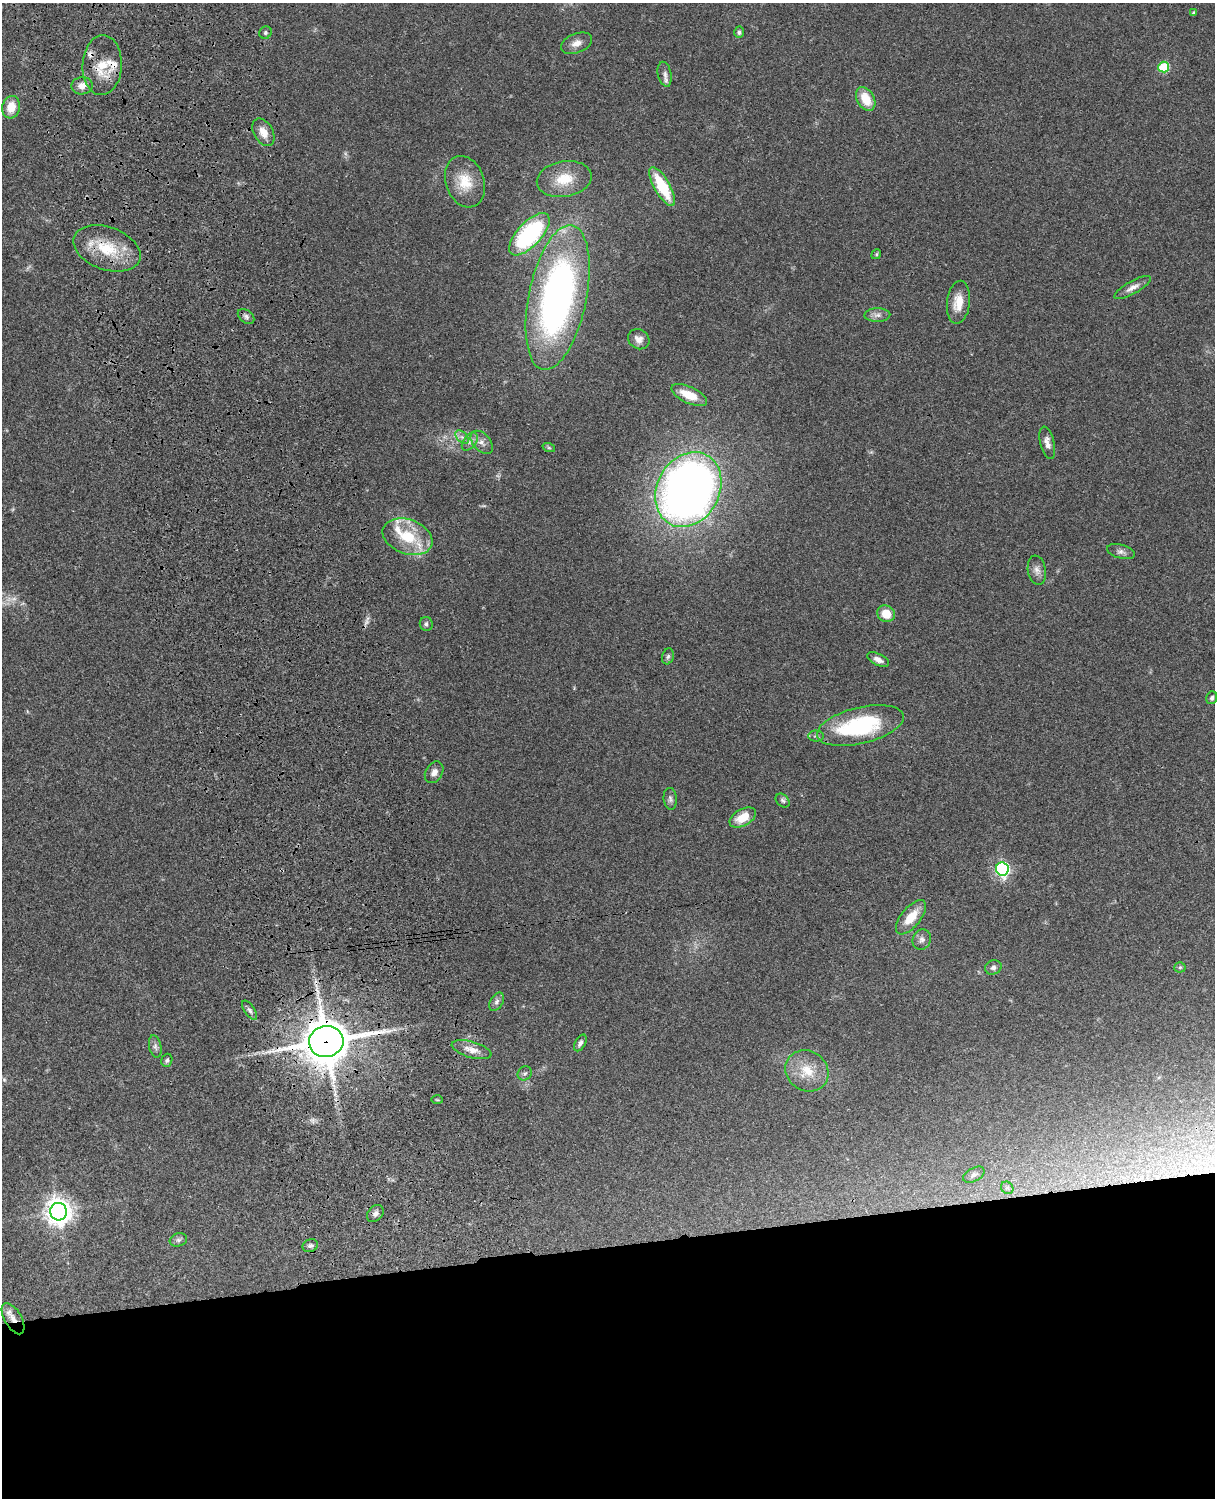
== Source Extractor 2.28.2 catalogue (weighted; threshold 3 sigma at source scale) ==
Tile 11 of 4 x 3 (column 3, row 3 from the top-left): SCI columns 2546-3758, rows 276-1771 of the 5089 x 4926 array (HDU 1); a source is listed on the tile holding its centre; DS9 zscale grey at full resolution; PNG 1217 x 1500 px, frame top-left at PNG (2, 3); each listed source drawn as its Kron ellipse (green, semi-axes under 4 px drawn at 4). Shown black and unused: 17% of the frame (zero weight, under 3 of 4 exposures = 6% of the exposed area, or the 3 px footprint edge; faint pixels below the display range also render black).
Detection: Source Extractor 2.28.2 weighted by HDU 2 'WHT'; one run over the whole footprint, this tile lists its part. Background 0.0794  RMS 0.0059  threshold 0.0266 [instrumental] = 3 sigma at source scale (4.5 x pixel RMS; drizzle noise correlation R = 1.50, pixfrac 1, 0.05/0.05 arcsec/px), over >= 5 px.
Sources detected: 75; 4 too faint to see at this stretch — neither listed nor drawn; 5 inside a brighter listed object's ellipse — not listed separately; the other 66 listed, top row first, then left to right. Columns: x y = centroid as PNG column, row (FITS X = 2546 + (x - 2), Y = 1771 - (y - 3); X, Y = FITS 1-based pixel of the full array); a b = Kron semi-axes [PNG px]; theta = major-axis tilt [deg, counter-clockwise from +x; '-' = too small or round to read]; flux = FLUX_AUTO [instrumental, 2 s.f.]
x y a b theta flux
1194 13 4 3 - 1.3
739 32 6 5 - 1.2
265 33 6 6 - 1.3
576 43 16 9 21 4.8
102 65 30 19 87 17
1164 67 5 5 - 32
665 74 13 7 -78 2.7
82 86 10 8 9 4.6
866 99 13 8 -60 12
11 107 11 9 75 8.8
263 132 15 9 -60 5.8
564 179 28 18 10 16
465 182 26 19 -70 15
662 187 22 8 -60 27
529 234 26 12 47 78
107 248 35 21 -20 25
876 254 5 4 - 0.82
1132 287 21 6 29 3.9
558 297 74 29 78 250
958 302 21 11 83 9.8
877 315 13 7 1 2.9
246 316 9 6 -38 1.7
639 339 11 9 -34 3.7
689 395 19 8 -25 12
462 437 8 5 -44 1.8
470 442 10 6 52 2.4
482 442 13 8 -48 3.9
1047 443 16 7 -76 4
549 448 6 4 -19 0.85
688 489 39 31 61 500
407 537 26 17 -20 21
1121 552 14 7 -15 2.6
1037 570 15 9 -80 3.7
886 614 9 8 - 9.4
426 624 7 6 - 1.6
668 656 8 6 73 1.4
878 660 12 5 -26 3.1
1212 698 6 5 - 1.5
860 726 44 18 14 59
816 736 7 5 -1 1.2
434 772 11 8 59 3.4
670 799 11 6 -84 1.8
783 801 8 6 -44 1.3
743 817 14 8 28 10
1002 869 7 6 - 120
911 917 20 9 50 12
922 939 10 9 - 2.6
993 967 8 7 - 2.1
1180 967 5 5 - 0.9
497 1002 10 6 60 2
250 1010 11 5 -56 1.9
326 1041 17 15 12 2200
580 1043 9 5 60 1.8
155 1046 11 6 -77 2.1
472 1050 20 8 -16 6
167 1060 6 5 - 1.3
807 1071 22 20 -33 14
525 1073 7 6 - 1.5
437 1100 6 4 -2 0.64
974 1175 11 6 29 2.3
1007 1188 7 5 -42 1.4
58 1212 9 8 - 630
375 1213 9 7 48 2.3
178 1240 9 6 15 1.6
310 1246 8 6 22 1.7
13 1319 17 8 -60 6.3
Overlapping masked pixels (flux is a lower limit): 4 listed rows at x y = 102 65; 107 248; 326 1041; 13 1319